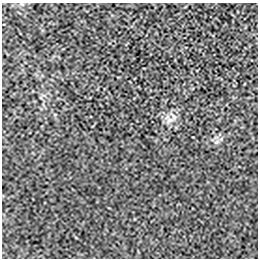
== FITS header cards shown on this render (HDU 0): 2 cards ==
NAXIS1  =                  256 / length of data axis 1
NAXIS2  =                  256 / length of data axis 2

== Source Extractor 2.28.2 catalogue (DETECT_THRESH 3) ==
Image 256 x 256 px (HDU 0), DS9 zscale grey, 1 PNG px = 1 image px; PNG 260 x 260 px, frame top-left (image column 1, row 256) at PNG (2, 3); no overlay
Background -3.60e-05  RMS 0.0028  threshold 0.00852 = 3 sigma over >= 5 px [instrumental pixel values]
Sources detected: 3; all 3 listed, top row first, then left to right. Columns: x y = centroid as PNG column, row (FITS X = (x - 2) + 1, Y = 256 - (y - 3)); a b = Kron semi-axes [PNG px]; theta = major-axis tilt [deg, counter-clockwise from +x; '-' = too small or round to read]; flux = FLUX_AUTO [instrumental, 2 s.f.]
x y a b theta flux
173 116 12 5 -54 0.71
170 120 11 6 15 0.89
216 142 7 4 33 0.45